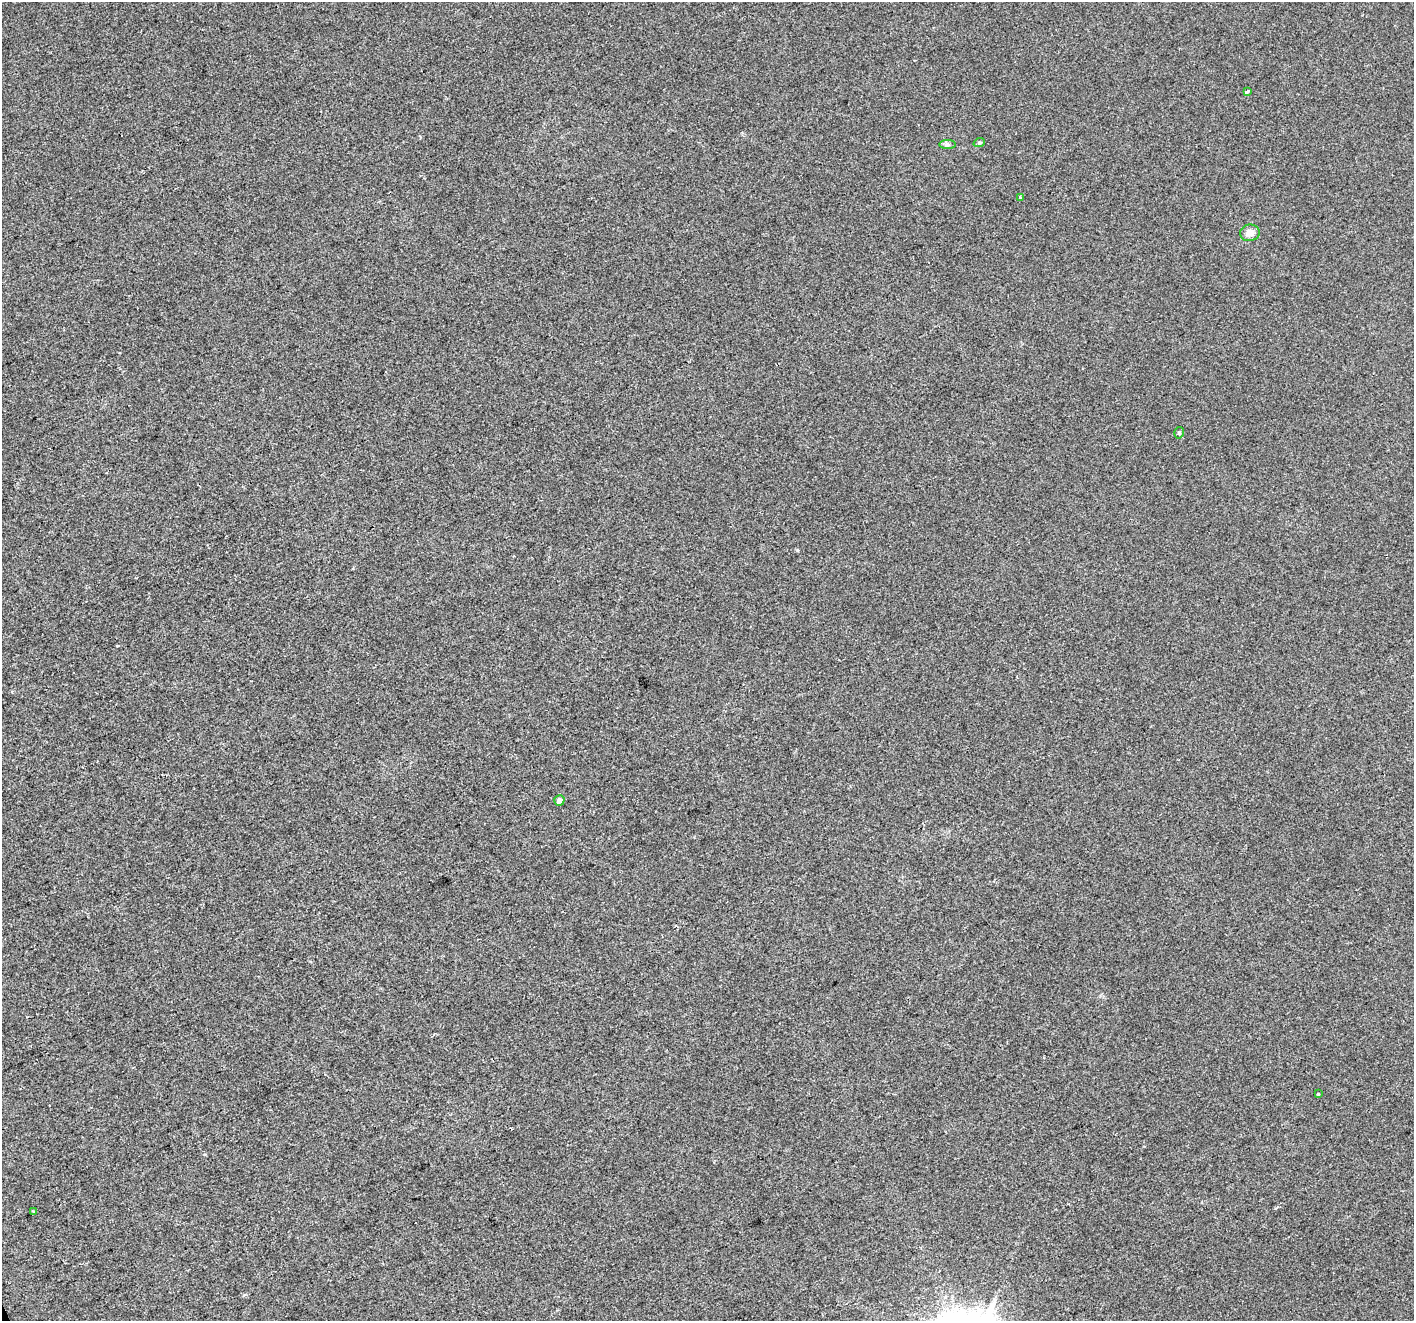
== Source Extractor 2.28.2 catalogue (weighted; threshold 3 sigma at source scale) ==
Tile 7 of 4 x 4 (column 3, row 2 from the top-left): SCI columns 2825-4236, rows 2783-4101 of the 5647 x 5507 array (HDU 1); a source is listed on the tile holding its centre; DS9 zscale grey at full resolution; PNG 1416 x 1323 px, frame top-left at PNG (2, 2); each listed source drawn as its Kron ellipse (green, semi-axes under 4 px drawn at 4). Shown black and unused: <1% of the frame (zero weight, under 2 of 3 exposures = <1% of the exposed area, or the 3 px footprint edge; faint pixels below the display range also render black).
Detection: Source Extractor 2.28.2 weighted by HDU 2 'WHT'; one run over the whole footprint, this tile lists its part. Background 0.00657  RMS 0.0046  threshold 0.0208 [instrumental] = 3 sigma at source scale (4.5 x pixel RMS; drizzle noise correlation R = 1.50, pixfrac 1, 0.0396/0.0396 arcsec/px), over >= 5 px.
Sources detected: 11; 2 cosmic-ray / hot-pixel residue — neither listed nor drawn; the other 9 listed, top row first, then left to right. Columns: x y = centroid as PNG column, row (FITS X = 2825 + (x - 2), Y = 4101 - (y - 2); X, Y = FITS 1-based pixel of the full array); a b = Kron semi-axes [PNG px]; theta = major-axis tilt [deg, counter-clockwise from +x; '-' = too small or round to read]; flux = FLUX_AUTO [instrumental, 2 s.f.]
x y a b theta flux
1247 91 4 3 - 4.5
979 143 6 4 19 0.6
947 145 8 4 0 1
1021 197 3 3 - 4.4
1250 233 10 8 9 3.4
1179 433 6 4 74 0.79
559 800 5 5 - 2.1
1318 1094 3 3 - 0.76
34 1211 3 3 - 1.1